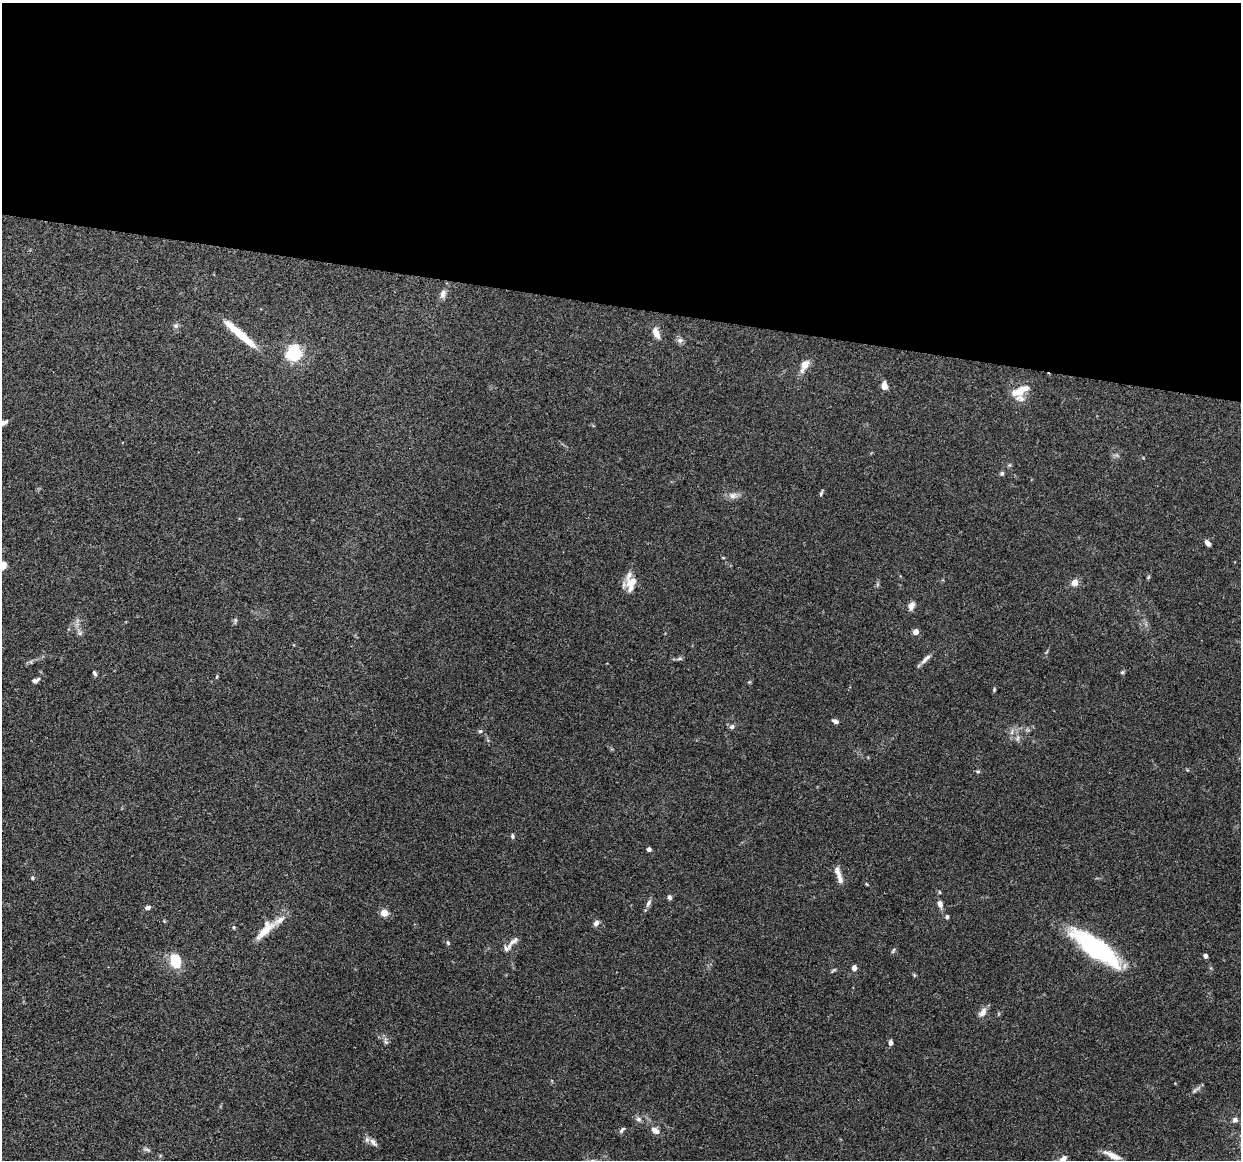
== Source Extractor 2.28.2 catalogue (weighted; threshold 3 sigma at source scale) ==
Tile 3 of 4 x 4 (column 3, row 1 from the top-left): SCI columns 2499-3737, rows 3603-4760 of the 5005 x 5016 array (HDU 1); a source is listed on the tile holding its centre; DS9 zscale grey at full resolution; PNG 1243 x 1162 px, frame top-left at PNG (2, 3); no overlay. Shown black and unused: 26% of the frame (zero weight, under 3 of 4 exposures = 2% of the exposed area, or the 3 px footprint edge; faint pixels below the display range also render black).
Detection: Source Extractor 2.28.2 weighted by HDU 2 'WHT'; one run over the whole footprint, this tile lists its part. Background 0.0837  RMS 0.0063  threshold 0.0283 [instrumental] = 3 sigma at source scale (4.5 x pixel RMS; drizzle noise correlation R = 1.50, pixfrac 1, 0.05/0.05 arcsec/px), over >= 5 px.
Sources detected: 72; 4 inside a brighter listed object's ellipse — not listed separately; the other 68 listed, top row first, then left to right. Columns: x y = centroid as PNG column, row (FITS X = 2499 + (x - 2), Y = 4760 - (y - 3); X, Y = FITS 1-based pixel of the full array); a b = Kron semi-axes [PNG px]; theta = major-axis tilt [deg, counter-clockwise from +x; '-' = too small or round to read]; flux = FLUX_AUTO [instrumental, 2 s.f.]
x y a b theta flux
443 294 12 7 82 2.6
176 326 8 7 - 1.5
656 333 12 6 -64 6
240 334 44 7 -41 18
680 340 9 7 25 2.1
294 354 7 7 - 65
805 364 15 10 65 5.7
884 386 9 6 -83 4
1025 388 14 7 7 4.5
1020 398 38 10 -45 7.1
2 423 12 5 13 3.9
1002 473 6 5 - 1
821 493 9 3 65 0.97
733 495 11 9 13 3.2
1207 543 7 4 -51 2.4
2 565 9 8 - 5.2
1148 577 5 4 - 0.7
631 582 23 8 26 5.9
1074 583 5 4 - 9
911 606 12 7 67 2.9
915 632 4 4 - 7.8
80 633 6 5 - 1.3
679 658 9 4 0 1.3
925 659 16 5 44 3
1122 672 5 5 - 0.89
95 673 7 4 -62 1.2
217 677 5 3 - 0.57
36 680 11 5 24 1.8
994 690 6 4 80 0.68
835 721 7 5 -23 1.8
732 726 7 7 - 1.7
480 731 6 5 - 1.1
1012 732 10 4 77 1.7
1018 738 7 4 88 1.4
978 771 6 5 - 0.93
512 836 6 5 - 1.2
649 849 4 4 - 2.7
32 878 4 4 - 0.77
839 878 21 7 -70 5.1
670 897 6 5 - 1.5
648 903 11 5 63 2.2
940 904 9 6 -74 2.6
148 907 6 4 11 1.8
384 913 4 4 - 18
947 917 5 5 - 1.2
596 923 8 6 49 2
233 927 5 3 - 0.66
264 930 28 10 48 12
513 942 23 6 46 4.1
448 943 5 5 - 0.82
1096 948 59 18 -36 74
893 951 8 4 63 0.96
1205 956 4 4 - 1.7
175 961 12 9 -77 20
854 968 6 5 - 2.3
833 970 8 3 44 0.79
983 1012 11 7 52 4
386 1041 11 5 -76 1.9
890 1043 5 4 - 2.6
1196 1090 15 4 35 1.8
638 1119 8 6 -30 1.8
1235 1120 7 7 - 1.9
622 1130 9 4 48 1.4
655 1131 10 7 -34 3.9
373 1142 14 7 -48 3.1
147 1149 11 3 -15 1.2
1112 1155 23 6 -25 5.5
1063 1159 10 6 34 3.1
Isophote crosses this tile's border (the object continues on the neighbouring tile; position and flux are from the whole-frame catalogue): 3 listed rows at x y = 2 423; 2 565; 1063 1159